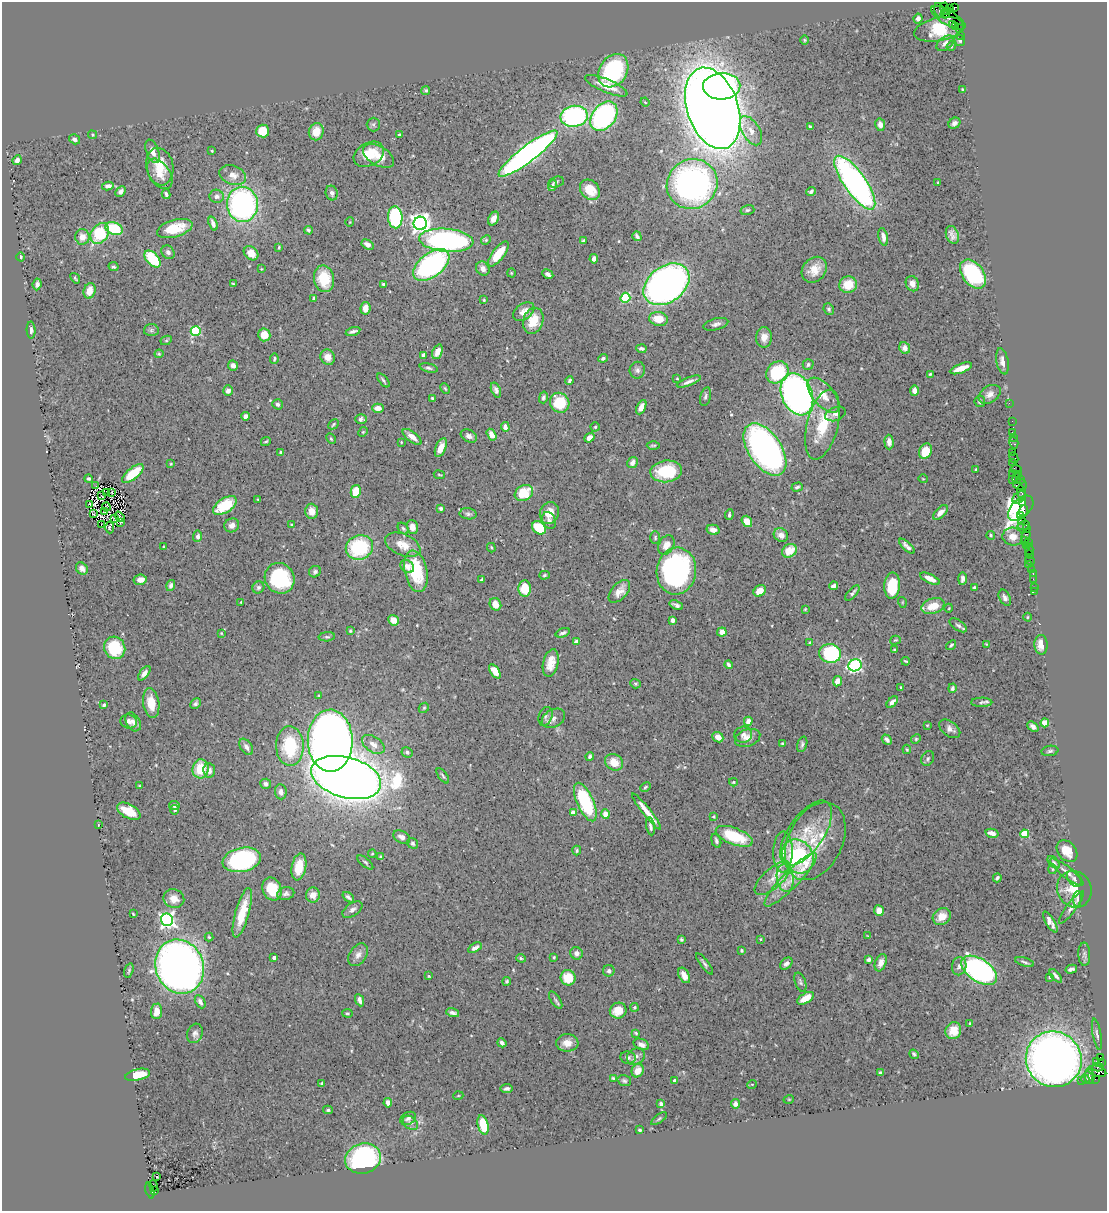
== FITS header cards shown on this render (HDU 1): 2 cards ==
NAXIS1  =                 1105
NAXIS2  =                 1209

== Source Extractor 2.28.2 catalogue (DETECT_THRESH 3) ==
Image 1105 x 1209 px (HDU 1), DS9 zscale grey, 1 PNG px = 1 image px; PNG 1109 x 1213 px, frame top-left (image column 1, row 1209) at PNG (2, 2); each listed source drawn as its Kron ellipse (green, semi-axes under 4 px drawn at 4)
Background 0.692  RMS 0.028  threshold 0.0836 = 3 sigma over >= 5 px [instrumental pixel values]
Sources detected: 495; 1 with non-positive FLUX_AUTO (blend fragments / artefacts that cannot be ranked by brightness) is neither listed nor drawn; the other 494 listed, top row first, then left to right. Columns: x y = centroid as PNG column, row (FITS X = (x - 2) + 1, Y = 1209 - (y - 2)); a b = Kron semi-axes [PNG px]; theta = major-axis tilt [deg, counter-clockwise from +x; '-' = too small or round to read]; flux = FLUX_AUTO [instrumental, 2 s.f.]
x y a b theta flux
944 7 4 3 - 65
954 8 3 3 - 98
949 9 4 3 - 380
939 10 8 4 -72 500
948 12 3 3 - 360
945 14 4 3 - 360
948 18 19 7 -31 180
918 19 5 4 - 6.6
953 24 3 3 - 19
956 26 3 2 - 14
939 29 25 11 12 14
959 29 3 2 - 76
960 35 2 2 - 12
804 40 5 3 - 1.9
960 40 6 5 - 4.4
945 43 10 6 36 8.7
951 46 5 4 - 2.1
613 71 18 13 56 190
606 86 23 6 -23 28
722 86 18 13 3 500
962 89 3 2 - 1.5
426 90 4 4 - 2.8
645 102 4 3 - 1.5
713 108 42 25 -71 4600
574 116 13 10 9 310
604 116 16 11 51 350
954 123 6 5 - 6.5
373 124 7 6 - 3.9
880 125 6 5 - 8.9
810 126 3 3 - 2.2
263 131 6 6 - 53
751 131 16 8 -59 17
316 132 9 7 73 29
92 135 5 4 - 2.3
400 135 3 3 - 3
74 139 6 4 -33 7
153 151 12 6 -68 13
212 151 3 3 - 2
369 154 16 11 29 44
528 154 36 8 37 1100
378 156 17 9 -30 24
17 160 5 4 - 6.8
160 167 19 13 -81 41
160 174 17 10 -56 20
233 175 13 9 -20 16
556 182 8 5 16 3.6
938 182 2 2 - 1.5
855 183 32 11 -55 660
692 184 26 24 37 660
552 185 6 3 72 4.2
108 186 6 4 11 7.1
590 190 11 9 -47 33
121 191 6 4 46 6.3
811 191 5 3 - 3.9
332 193 7 6 - 6
166 194 5 3 - 4
217 196 7 6 - 6.5
242 204 17 15 -86 470
747 210 7 5 15 3.3
395 217 11 7 -85 180
494 219 7 5 63 11
350 222 5 3 - 1.4
213 223 7 4 -70 8.6
420 223 7 6 - 1200
114 228 9 6 -21 83
175 228 18 8 16 44
308 230 4 4 - 3.5
100 233 11 8 54 99
952 235 9 6 -69 10
637 236 5 3 - 4.5
82 237 8 7 - 16
883 237 9 4 -78 8.9
446 240 27 11 -5 430
486 240 5 4 - 2.4
583 241 4 3 - 2.8
368 245 6 4 -31 10
279 247 4 3 - 2.1
168 252 7 6 - 5.6
251 253 8 6 -40 15
498 254 15 6 52 40
21 257 4 4 - 3.9
153 259 10 6 -48 84
594 259 4 4 - 8
431 265 21 12 38 340
114 267 5 4 - 2.9
261 269 2 2 - 1.5
483 269 7 6 - 9.6
814 270 14 11 47 26
511 273 4 4 - 2
548 274 6 3 -27 5.9
973 274 16 10 -52 160
75 278 6 3 -52 2.6
324 279 13 10 -80 48
37 284 6 4 84 6.2
233 284 3 2 - 1.7
383 284 3 3 - 2.5
666 284 25 18 37 1000
912 284 8 6 -66 11
848 285 9 8 - 36
89 291 8 6 74 20
314 298 3 3 - 2.9
625 298 5 5 - 130
484 300 3 2 - 1.8
365 308 6 5 - 15
829 309 6 5 - 4
524 312 12 8 37 14
659 319 9 7 -9 31
533 321 13 10 71 33
716 324 13 5 15 7
31 330 8 4 -89 5.3
151 330 7 6 - 4.6
196 331 5 5 - 130
353 331 7 3 15 4.7
264 335 6 6 - 27
764 337 10 8 90 14
166 340 6 4 28 2.6
905 348 6 5 - 11
641 349 5 3 - 4.5
437 352 7 4 66 16
159 354 4 4 - 1.9
423 355 4 3 - 13
328 357 8 7 - 15
603 358 5 4 - 4.2
274 359 5 3 - 2.4
1002 361 13 6 -79 12
808 364 5 5 - 4.1
233 365 5 5 - 9.8
429 368 9 4 -13 4.4
961 368 12 4 20 24
637 370 8 7 - 6.5
777 372 12 10 42 95
930 374 3 3 - 2
677 378 3 2 - 1.6
383 380 8 3 -50 3.7
569 380 4 3 - 3.5
689 382 13 3 21 7.8
445 388 5 3 - 2.3
496 390 8 4 -68 6
228 391 5 5 - 9.1
914 391 5 4 - 8.9
797 394 22 15 -68 840
990 394 12 8 33 12
823 395 21 10 -50 27
543 397 6 4 75 4.6
705 397 9 5 75 5
432 398 3 3 - 2.1
980 402 5 5 - 2.9
560 403 10 9 - 66
1009 403 2 2 - 13
278 404 5 5 - 4.5
641 407 7 4 63 11
378 408 6 4 2 15
835 414 10 6 19 7.3
245 416 4 4 - 8.2
361 419 6 5 - 4.5
1012 421 2 2 - 27
333 424 6 3 46 3.3
823 425 36 15 76 69
505 427 5 3 - 9.7
595 427 4 4 - 2.2
363 432 5 4 - 1.9
1013 432 3 2 - 51
492 435 6 4 -59 13
469 436 8 6 -27 7.2
412 437 11 5 -38 15
1013 437 3 2 - 46
589 438 5 4 - 11
331 439 6 4 -62 2.3
266 441 5 3 - 2.3
401 442 3 3 - 1.7
889 442 7 4 -87 8.5
1014 442 6 4 -76 81
653 445 6 2 1 2.3
441 448 10 5 68 13
765 450 29 16 -56 710
925 451 8 6 62 36
281 452 4 3 - 3.6
1012 452 4 3 - 160
1014 458 6 3 -63 53
633 462 6 4 58 8.6
1012 462 3 2 - 46
171 464 4 3 - 1.6
976 469 3 3 - 1.9
1016 470 6 3 -15 39
666 471 16 11 7 77
1013 473 2 2 - 5.7
133 474 13 5 39 64
1018 474 3 3 - 43
439 475 5 2 - 1.7
89 479 4 4 - 2.9
923 479 5 3 - 1.3
1013 479 2 2 - 15
1017 479 5 2 - 63
1020 479 3 3 - 15
1020 484 6 5 - 74
96 486 2 2 - 0.2
797 487 6 3 16 3.3
356 491 6 5 - 40
107 492 3 2 - 1.7
112 492 2 2 - 1.5
524 493 10 7 30 51
1022 493 7 3 -77 180
102 496 3 2 - 1.9
1019 497 7 5 44 120
258 500 4 2 - 1.5
1023 503 4 3 - 32
89 504 3 2 - 3400
225 505 13 7 33 71
106 507 4 2 - 1.9
1021 508 15 9 44 410
441 509 3 3 - 5.1
312 511 7 6 - 17
1024 511 5 3 - 130
104 512 3 2 - 2.3
940 512 9 5 45 13
549 513 11 9 68 25
93 514 3 2 - 1.5
468 514 8 5 -8 4.4
729 515 5 3 - 3
1021 516 4 3 - 25
120 517 5 2 - 2.2
114 519 4 3 - 3.3
1022 520 3 2 - 22
549 521 9 6 -68 6.4
747 521 6 5 - 21
120 523 4 2 - 2.1
292 524 4 3 - 1.7
101 525 2 2 - 1.8
232 525 7 7 - 10
1024 525 6 3 14 91
110 527 6 3 -87 5.7
412 527 7 5 -74 12
539 528 7 6 - 67
1026 528 4 2 - 51
403 529 6 4 -49 3.4
713 530 6 5 - 10
781 535 7 6 - 13
991 535 4 4 - 2.8
198 536 5 4 - 5.2
1013 537 10 9 - 15
1026 537 8 3 74 120
655 538 6 4 -90 2.7
1025 540 4 2 - 58
1028 542 2 2 - 49
403 545 18 10 -24 25
666 545 10 7 62 16
907 546 10 3 -43 6.7
1026 546 3 2 - 8.7
164 547 3 2 - 1.6
359 547 14 12 21 130
491 548 5 3 - 2.3
1029 549 6 2 90 61
789 551 8 6 33 31
1030 554 5 3 - 77
1030 560 5 3 - 21
1029 565 3 2 - 1.4
407 566 7 6 - 11
82 569 7 5 -47 11
1032 570 3 3 - 60
416 571 21 11 -79 81
676 571 23 19 81 330
315 572 6 5 - 4.6
1033 573 3 2 - 26
545 575 5 4 - 2.6
280 578 16 14 -53 150
930 579 10 4 -26 15
963 579 6 4 85 6
1033 579 2 2 - 23
140 580 7 5 9 15
482 580 4 3 - 3.3
171 585 5 4 - 5.4
833 586 4 3 - 9.1
892 586 13 7 85 70
258 587 6 5 - 4.4
975 587 4 3 - 2.7
1035 587 2 2 - 4.4
525 589 8 6 -87 46
619 591 13 7 48 16
760 591 6 5 - 17
1035 591 3 2 - 12
852 593 9 4 48 4.7
1005 598 8 5 -64 6.2
241 602 3 2 - 1.4
902 602 5 3 - 1.5
495 604 6 5 - 16
676 605 7 3 -25 5.2
933 606 12 7 18 30
949 608 4 3 - 1.4
805 609 4 2 - 1.6
1027 617 4 3 - 1.8
393 620 5 5 - 17
672 620 4 4 - 12
958 625 10 5 -34 5.5
350 631 4 3 - 2
722 632 5 4 - 11
221 633 4 3 - 1.6
563 633 7 4 19 4.7
327 637 8 4 3 3.4
895 640 5 4 - 2.2
576 642 4 4 - 18
810 643 3 3 - 4.3
986 644 3 2 - 1.4
951 645 6 3 39 2.9
1041 645 10 6 -87 20
115 648 11 10 - 78
895 650 3 2 - 1.9
830 653 11 9 -10 170
906 661 4 2 - 2
551 663 14 7 77 20
728 665 4 3 - 4.3
855 665 7 6 - 310
495 671 8 4 -54 33
144 673 8 4 52 8.6
837 681 5 4 - 15
635 684 5 4 - 3.1
901 687 4 3 - 1.7
952 688 5 4 - 3.6
319 695 4 3 - 1.8
892 702 7 4 49 7.2
982 702 10 4 1 4.6
151 703 15 8 -82 28
195 704 5 4 - 4
104 705 4 3 - 3.9
424 708 5 4 - 2.5
545 716 10 6 68 5.9
553 718 12 9 28 10
129 721 8 6 -16 8.4
748 721 5 4 - 11
133 722 10 7 -61 11
1045 723 4 4 - 45
927 725 3 3 - 1.5
1033 727 6 4 -42 6.7
950 729 12 7 -38 9.2
743 735 9 8 - 7.7
718 737 6 5 - 15
748 738 13 8 20 13
916 739 5 4 - 2.3
887 740 5 3 - 5.5
330 741 31 22 -90 2000
373 744 13 7 -34 13
782 744 3 2 - 1.9
802 744 8 4 73 4.3
290 746 20 14 -88 120
246 747 9 5 -57 9.3
907 749 4 3 - 2
1050 751 8 5 9 4.4
407 752 6 5 - 3.9
590 756 4 3 - 4.1
928 758 7 6 - 3.8
614 762 9 8 - 26
201 769 9 8 - 49
209 770 7 6 - 8.4
443 776 9 3 -54 2.9
346 777 36 20 -15 5100
733 782 4 3 - 2.1
266 784 5 5 - 6.2
140 786 3 3 - 2.1
645 787 5 3 - 2.4
281 792 8 6 -83 7.5
585 802 21 8 -66 150
174 805 5 4 - 6
175 810 5 4 - 3.7
129 811 13 7 -28 54
647 811 22 4 -51 23
573 813 4 4 - 28
605 814 4 4 - 20
714 817 4 3 - 1.9
98 825 3 2 - 1.1
650 826 9 4 -80 5.8
806 833 38 17 55 60
992 833 7 4 -14 10
1025 834 4 4 - 67
734 836 19 8 -21 72
402 837 9 6 -30 8
716 841 7 4 -73 4.3
815 841 41 27 63 94
413 843 6 5 - 4
577 850 5 3 - 3.1
1067 851 12 8 -49 26
783 852 20 9 89 26
372 854 4 4 - 1.9
798 856 18 15 -57 250
381 857 4 4 - 5
242 860 19 12 12 290
365 862 10 4 -40 3.5
1054 862 7 4 -47 4
299 867 13 7 79 39
1053 869 5 3 - 1.8
1067 872 20 5 -38 12
773 878 23 9 42 28
785 878 14 8 -83 21
997 878 4 3 - 3.5
1074 879 9 6 -56 5.7
791 880 36 8 46 40
272 889 12 9 -65 41
1074 889 18 17 - 42
286 893 8 6 12 6.3
313 895 7 7 - 17
348 897 6 3 -39 4.4
174 899 10 9 - 18
1077 899 8 4 84 4.1
1071 907 19 5 53 9.9
352 910 11 6 34 7.9
879 911 5 5 - 17
242 913 25 7 74 47
133 914 4 2 - 1.6
942 916 9 8 - 19
167 920 6 6 - 610
1050 922 12 4 -59 10
868 936 4 3 - 1.6
209 937 4 4 - 2.2
681 939 3 3 - 2.7
760 939 4 3 - 2
475 948 7 4 30 6.3
741 950 4 4 - 2.8
576 953 6 6 - 6.5
1084 954 11 6 -87 6
358 955 12 8 57 11
554 957 3 3 - 2.2
274 958 3 3 - 6.8
521 958 5 4 - 2.6
869 960 4 3 - 4.4
1025 962 10 3 -17 3.8
881 963 9 5 69 11
705 964 13 4 -52 5.3
786 964 7 5 42 6.1
959 966 9 7 80 8.3
180 967 28 24 -67 1700
1071 969 6 3 15 6
979 970 20 11 -33 500
129 971 7 4 73 3.2
609 971 6 5 - 4.8
684 975 8 5 -62 16
429 976 4 3 - 1.9
1056 976 8 3 -49 5.6
1050 977 4 3 - 2.5
568 978 8 7 - 41
507 981 4 4 - 2.8
800 982 10 5 -71 4.3
806 998 9 5 31 26
360 1000 6 3 -67 7
556 1000 10 4 -56 4.3
200 1002 7 5 -63 9
634 1007 4 4 - 2.7
157 1011 8 5 84 18
618 1011 8 7 - 28
347 1013 5 4 - 2.5
453 1013 7 3 -16 5.2
970 1023 3 2 - 2.4
953 1031 8 7 - 24
195 1033 10 7 71 7.9
636 1033 4 3 - 2.2
1097 1034 16 4 -80 5.3
502 1043 4 3 - 6.6
567 1043 11 8 1 17
641 1044 8 5 -22 8.4
914 1054 5 3 - 3.3
628 1057 7 6 - 5
636 1057 9 7 35 7.5
1100 1058 4 3 - 72
1054 1059 28 27 - 1500
1096 1061 2 2 - 11
1101 1062 3 2 - 11
1098 1067 5 3 - 170
638 1071 7 6 - 18
1097 1071 9 5 -16 500
881 1073 3 3 - 2.9
138 1075 13 5 13 41
1090 1077 7 5 -84 260
613 1078 4 4 - 2.5
1085 1079 4 2 - 100
1095 1079 3 3 - 42
674 1080 4 3 - 3.2
1081 1080 3 2 - 36
624 1081 7 5 -18 3.8
322 1083 4 3 - 2.7
752 1084 5 3 - 1.4
507 1089 6 3 7 4.9
458 1096 5 3 - 1.6
789 1099 5 3 - 1.4
388 1103 5 4 - 8.8
661 1104 4 3 - 3.7
735 1104 4 4 - 7.7
328 1110 5 4 - 2.6
408 1118 8 6 27 5.9
659 1119 9 3 37 3
410 1123 8 6 -38 5.8
483 1125 10 5 -75 59
640 1130 3 3 - 2.5
363 1159 18 15 16 330
156 1176 3 2 - 3.2
153 1186 6 2 -80 61
150 1190 8 3 -74 490
155 1191 4 3 - 140
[1 non-positive-flux detection neither listed nor drawn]